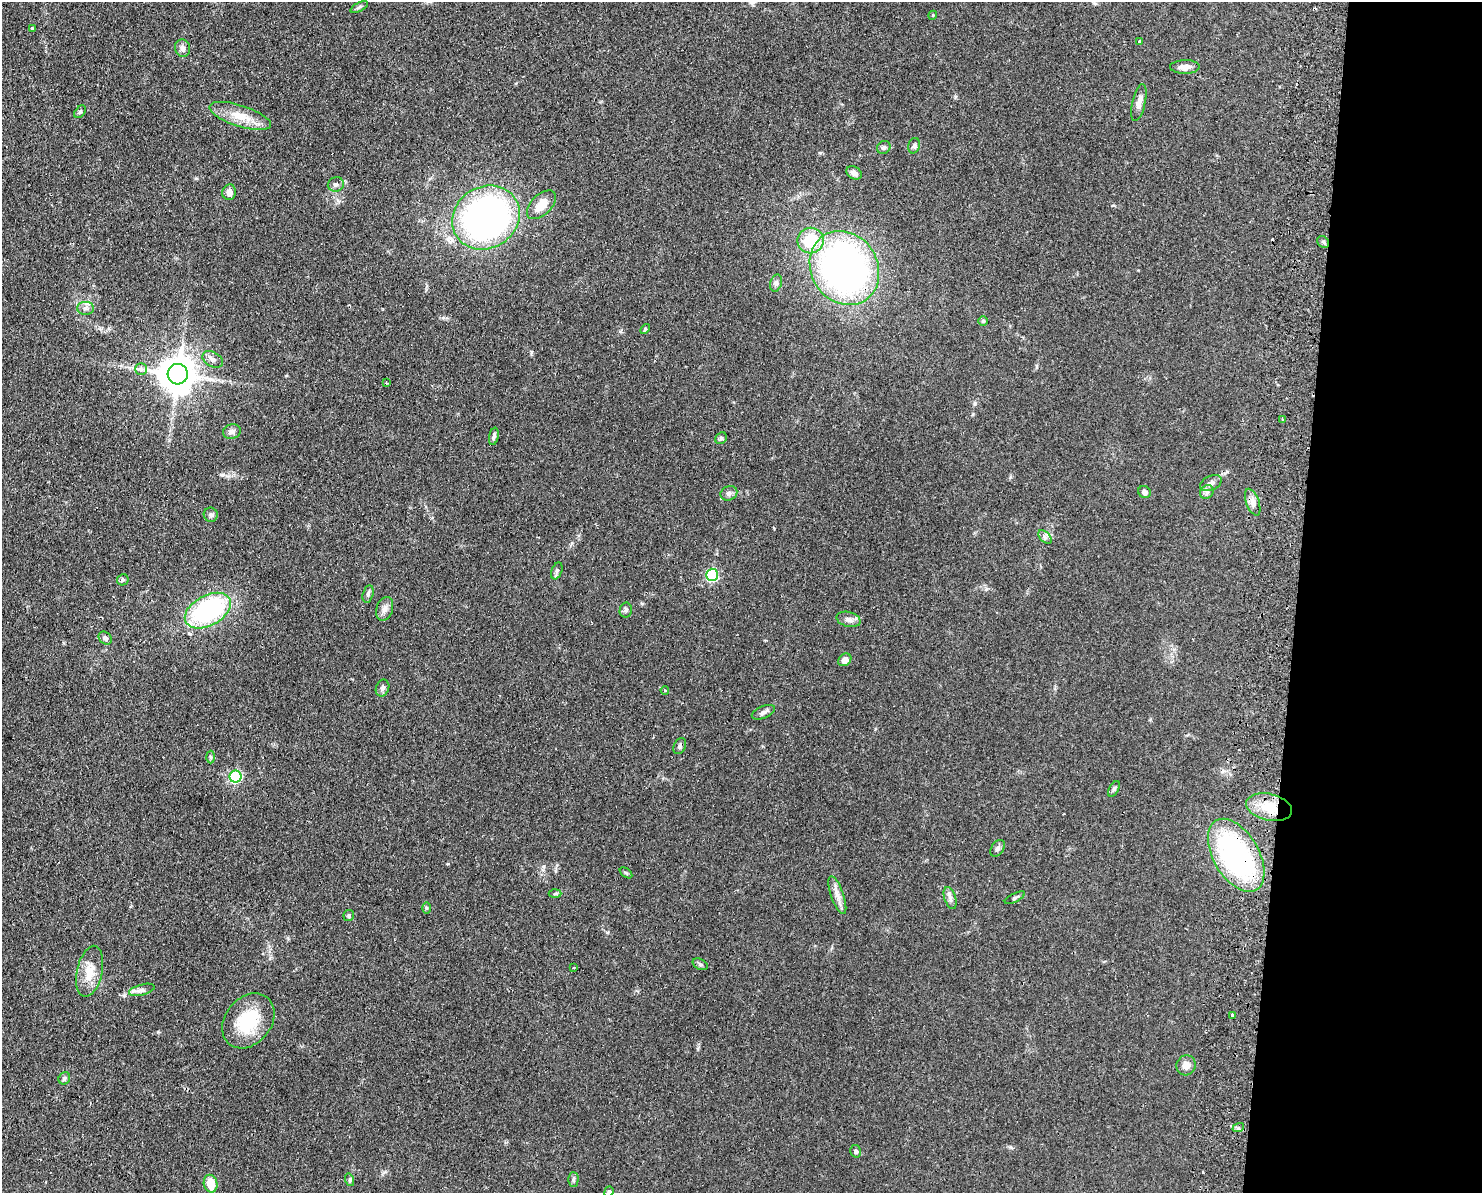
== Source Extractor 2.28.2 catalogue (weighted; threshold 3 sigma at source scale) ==
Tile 9 of 3 x 4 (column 3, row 3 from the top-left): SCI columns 3133-4612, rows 1201-2391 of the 4899 x 4783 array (HDU 1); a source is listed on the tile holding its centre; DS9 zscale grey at full resolution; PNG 1484 x 1195 px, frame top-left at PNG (2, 2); each listed source drawn as its Kron ellipse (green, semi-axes under 4 px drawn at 4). Shown black and unused: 13% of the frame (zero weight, under 2 of 3 exposures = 3% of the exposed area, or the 3 px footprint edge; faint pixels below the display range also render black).
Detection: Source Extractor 2.28.2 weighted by HDU 2 'WHT'; one run over the whole footprint, this tile lists its part. Background 0.0673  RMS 0.0058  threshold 0.0261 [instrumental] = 3 sigma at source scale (4.5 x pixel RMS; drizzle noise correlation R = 1.50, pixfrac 1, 0.05/0.05 arcsec/px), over >= 5 px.
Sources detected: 84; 4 cosmic-ray / hot-pixel residue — neither listed nor drawn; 1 inside a brighter listed object's ellipse — not listed separately; the other 79 listed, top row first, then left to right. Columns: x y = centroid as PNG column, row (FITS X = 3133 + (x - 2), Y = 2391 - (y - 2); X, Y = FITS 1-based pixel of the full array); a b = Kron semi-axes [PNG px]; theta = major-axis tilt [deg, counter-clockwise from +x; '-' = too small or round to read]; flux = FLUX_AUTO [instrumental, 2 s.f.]
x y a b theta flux
359 7 9 4 26 1.2
933 15 4 3 - 0.5
32 28 3 3 - 0.7
1140 41 3 3 - 1.8
183 48 9 7 -74 2.4
1185 67 15 7 0 3.7
1139 103 19 6 77 4
80 112 7 4 53 0.97
240 116 32 10 -18 11
914 146 8 5 74 1.3
884 147 7 6 - 1.3
854 173 8 6 -33 2
336 184 8 7 - 1.8
229 192 8 7 - 2.8
541 205 18 10 44 8.4
486 218 35 30 32 220
810 240 13 13 - 20
1323 242 6 5 - 1.2
844 268 38 33 -57 230
776 283 9 5 76 1.6
85 308 8 6 -1 2
983 321 5 5 - 0.75
645 329 6 3 47 0.66
213 359 11 7 -28 2.3
141 369 6 5 - 1.5
178 374 10 10 - 1400
387 383 3 2 - 0.95
1282 419 3 2 - 0.84
232 431 9 7 13 2
494 436 9 4 80 1.5
721 438 6 5 - 1
1211 483 11 7 25 2.9
1144 492 6 6 - 1.7
1207 492 7 6 - 1.7
729 493 8 7 - 1.8
1253 502 14 6 -70 3.2
211 515 7 7 - 1.4
1045 537 8 5 -45 1.5
557 571 9 5 69 1.3
712 575 6 6 - 60
123 580 6 5 - 0.97
368 594 9 5 76 1.4
385 609 12 8 71 3.1
626 610 7 6 - 1.3
208 611 25 15 29 73
849 619 12 7 -15 2.8
105 638 7 5 -42 1.7
845 660 7 5 42 3.1
382 688 8 6 68 1.8
665 690 4 3 - 0.77
763 712 12 6 22 2.1
680 746 8 6 64 1.4
210 757 6 4 -88 0.95
235 777 6 6 - 47
1114 789 8 4 60 1.2
1269 807 23 13 -13 14
998 848 9 6 56 1.7
1236 855 40 23 -60 110
626 873 7 3 -37 0.73
555 894 6 4 2 0.83
837 895 20 6 -71 4
950 898 11 6 -72 2.2
1015 898 11 4 27 1.1
426 908 6 4 -89 0.76
349 916 6 5 - 0.9
700 964 8 5 -29 1.1
574 967 3 2 - 0.74
90 971 26 12 77 11
142 990 13 5 15 2.2
1232 1015 3 3 - 1.5
248 1021 30 23 51 28
1186 1065 10 9 - 4.2
64 1078 6 5 - 1.3
1238 1128 6 4 17 0.86
856 1151 6 5 - 1.3
350 1180 6 4 -72 0.91
573 1180 7 5 89 1.2
211 1184 9 7 -77 11
609 1192 5 4 - 0.77
Overlapping masked pixels (flux is a lower limit): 2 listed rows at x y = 844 268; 1236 855
Isophote crosses this tile's border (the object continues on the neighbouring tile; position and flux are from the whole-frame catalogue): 1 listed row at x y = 609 1192
Unlisted compact peaks at least as high as the median listed source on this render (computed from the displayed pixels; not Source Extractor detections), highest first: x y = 158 1032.